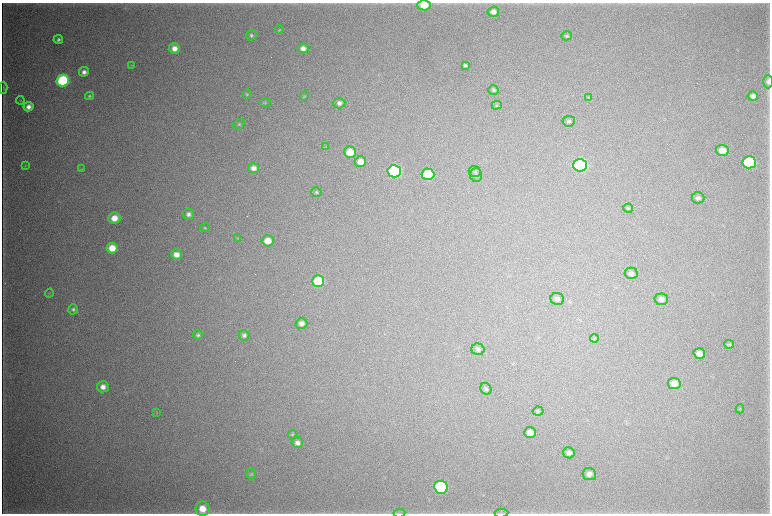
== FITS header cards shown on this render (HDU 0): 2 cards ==
NAXIS1  =                 1536 / length of data axis 1
NAXIS2  =                 1023 / length of data axis 2

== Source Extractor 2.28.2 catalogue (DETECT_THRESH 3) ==
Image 1536 x 1023 px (HDU 0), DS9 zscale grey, zoomed out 1/2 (1 PNG px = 2 x 2 image px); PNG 772 x 516 px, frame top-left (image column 1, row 1022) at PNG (2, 3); each listed source drawn as its Kron ellipse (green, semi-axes under 4 px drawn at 4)
Background 5070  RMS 41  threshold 123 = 3 sigma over >= 5 px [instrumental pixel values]
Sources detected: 82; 3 cannot appear on this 1/2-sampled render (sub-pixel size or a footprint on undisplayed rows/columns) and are neither listed nor drawn; the other 79 listed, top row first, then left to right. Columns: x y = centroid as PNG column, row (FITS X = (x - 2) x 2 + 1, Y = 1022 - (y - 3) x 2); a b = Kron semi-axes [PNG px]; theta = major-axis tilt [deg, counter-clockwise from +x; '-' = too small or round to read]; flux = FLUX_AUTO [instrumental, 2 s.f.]
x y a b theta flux
424 5 6 5 - 1.5e+05
493 12 6 5 - 5.5e+04
279 30 4 3 - 7.3e+03
251 35 5 5 - 1.9e+04
567 36 5 4 - 1.4e+04
58 39 4 4 - 1.9e+04
174 48 5 5 - 7.0e+04
303 48 5 5 - 4.9e+04
131 65 3 3 - 5.8e+03
465 65 3 3 - 1.6e+04
84 72 5 4 - 3.7e+04
63 80 6 6 - 1.0e+06
768 82 7 4 89 3.0e+04
3 88 6 3 90 8.3e+03
493 90 5 4 - 1.6e+04
247 94 5 4 - 1.2e+04
89 96 4 4 - 1.4e+04
304 96 5 2 - 6.7e+03
753 96 5 4 - 3.8e+04
588 98 4 2 - 5.7e+03
20 100 4 2 - 5.4e+03
265 103 6 4 -2 1.2e+04
339 103 6 5 - 3.3e+04
497 105 5 4 - 9.2e+03
28 107 5 4 - 4.8e+04
569 121 6 5 - 2.2e+04
239 124 6 4 31 1.4e+04
326 147 3 2 - 5.3e+03
722 150 6 5 - 8.9e+04
350 152 6 5 - 1.4e+05
360 162 5 5 - 9.3e+04
749 162 7 6 - 8.6e+05
25 165 3 2 - 5.9e+03
580 165 7 6 - 1.7e+06
253 168 5 5 - 5.2e+04
81 169 4 4 - 7.0e+03
394 171 6 6 - 1.3e+06
475 171 6 5 - 2.0e+04
428 174 6 6 - 6.0e+05
476 175 7 6 - 2.3e+04
316 192 5 4 - 1.2e+04
698 198 6 5 - 2.7e+04
628 208 5 4 - 9.5e+03
188 214 6 5 - 3.2e+04
114 218 6 5 - 1.2e+05
205 228 5 4 - 1.0e+04
237 238 3 2 - 4.9e+03
268 241 6 5 - 1.1e+05
112 248 6 5 - 1.5e+05
176 254 5 5 - 7.2e+04
631 273 6 6 - 3.4e+04
318 281 6 5 - 4.4e+05
49 293 4 2 - 5.8e+03
557 299 7 6 - 3.6e+04
661 299 6 6 - 4.5e+04
73 309 5 5 - 1.9e+04
301 323 6 5 - 4.9e+04
198 335 5 4 - 1.7e+04
244 335 5 5 - 2.5e+04
594 338 4 4 - 1.1e+04
729 344 5 4 - 1.1e+04
478 349 6 6 - 2.2e+04
699 354 6 5 - 6.5e+04
674 384 6 5 - 8.3e+04
103 387 6 5 - 5.9e+04
486 389 6 5 - 1.8e+04
740 409 4 3 - 7.3e+03
538 411 5 4 - 1.4e+04
157 413 3 2 - 5.3e+03
530 433 6 5 - 8.3e+04
292 434 5 3 - 7.8e+03
297 443 5 5 - 3.7e+04
569 453 6 5 - 3.5e+04
251 474 5 4 - 1.2e+04
589 474 7 6 - 4.7e+04
441 487 7 6 - 1.3e+06
202 509 7 7 - 1.3e+05
399 513 6 2 5 8.4e+03
501 513 7 1 7 9.2e+03
At the frame edge (FLAGS 8, measured only in part): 4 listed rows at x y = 424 5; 768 82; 399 513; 501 513
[3 sub-pixel or undisplayed-footprint detections neither listed nor drawn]